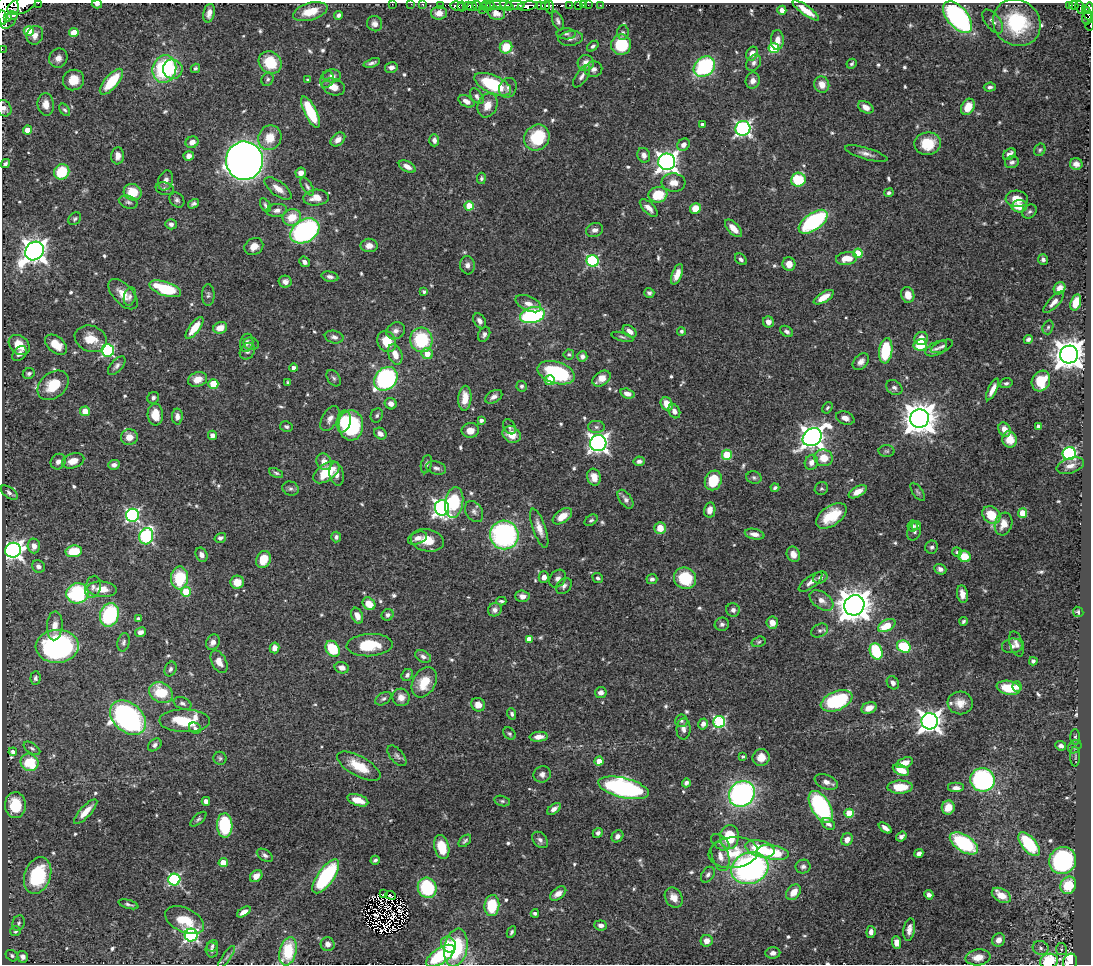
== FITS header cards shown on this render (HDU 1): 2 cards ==
NAXIS1  =                 1089
NAXIS2  =                  962

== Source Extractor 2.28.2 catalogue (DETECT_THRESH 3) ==
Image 1089 x 962 px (HDU 1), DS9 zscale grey, 1 PNG px = 1 image px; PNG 1093 x 966 px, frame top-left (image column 1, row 962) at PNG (2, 3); each listed source drawn as its Kron ellipse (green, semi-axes under 4 px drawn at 4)
Background 0.603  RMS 0.015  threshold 0.0444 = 3 sigma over >= 5 px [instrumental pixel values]
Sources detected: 666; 10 with non-positive FLUX_AUTO (blend fragments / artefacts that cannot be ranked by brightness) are neither listed nor drawn; of the other 656, the 500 brightest by FLUX_AUTO listed and drawn (156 fainter detections omitted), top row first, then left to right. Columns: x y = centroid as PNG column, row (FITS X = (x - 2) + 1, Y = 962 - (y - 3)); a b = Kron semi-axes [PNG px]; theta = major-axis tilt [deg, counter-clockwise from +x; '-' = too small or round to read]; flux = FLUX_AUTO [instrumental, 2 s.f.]
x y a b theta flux
38 3 2 2 - 13
97 4 5 3 - 2.4
392 4 2 2 - 4.6
411 4 2 2 - 6.3
423 4 3 3 - 28
21 5 15 8 22 1500
440 5 2 2 - 12
468 5 4 3 - 6.7
496 5 16 3 2 220
507 5 7 4 -26 210
515 5 10 3 1 260
569 5 3 2 - 18
578 5 4 3 - 45
583 5 2 2 - 3.8
588 5 2 2 - 5.5
600 5 2 2 - 6
1074 5 4 3 - 99
457 6 7 4 -14 340
477 6 5 3 - 100
486 6 5 3 - 86
491 6 4 3 - 110
527 6 10 4 8 780
541 6 5 3 - 170
546 6 5 3 - 14
1070 6 3 3 - 69
462 7 5 3 - 180
472 7 5 2 - 62
549 7 6 3 -86 230
1080 7 7 3 -73 130
1089 8 6 4 -84 100
7 10 18 11 83 2000
483 10 2 2 - 32
782 10 4 4 - 5.6
806 10 16 5 -35 13
310 12 18 8 15 20
209 13 9 5 77 6.2
439 13 8 6 3 7.9
496 13 9 6 -16 8.5
1087 13 8 2 -66 130
339 15 5 4 - 2.8
13 16 5 3 - 190
3 17 7 2 -81 340
8 17 4 2 - 140
958 17 19 10 -49 240
1088 18 6 5 - 170
558 21 10 5 -68 3.1
993 21 14 7 -52 5.2
1017 23 25 22 -39 64
375 24 8 7 - 4.9
1090 26 4 2 - 12
29 31 5 5 - 18
74 33 4 4 - 23
623 33 7 6 - 2.3
566 34 9 5 -1 2.7
35 35 9 8 - 6.8
571 38 12 7 6 4.7
777 40 10 6 87 8.2
621 45 10 10 - 46
593 46 6 4 40 2.5
506 47 6 6 - 27
774 48 5 5 - 63
2 49 2 2 - 6.4
752 54 7 5 63 8.5
58 58 10 9 - 8.8
270 62 12 10 -39 36
372 63 9 3 18 3
586 63 8 8 - 9.1
754 63 9 6 53 4.2
852 64 5 4 - 2.1
391 67 6 5 - 4.8
704 67 11 9 40 110
195 68 5 4 - 1.9
164 69 14 11 74 110
173 69 10 9 - 15
593 69 9 7 12 4.2
332 76 9 6 0 5.7
582 76 13 5 57 4.3
268 79 7 6 - 2.3
73 80 11 10 - 18
308 80 4 3 - 1.9
327 80 8 6 67 3.5
753 81 8 7 - 6
111 82 16 6 49 38
493 84 20 9 -24 72
822 85 8 7 - 9.8
333 87 11 8 -17 11
990 87 6 4 5 2.8
508 88 10 8 63 4.7
477 96 9 5 -54 3.8
466 101 8 5 -28 5.7
46 104 11 8 -84 9.4
487 105 12 9 68 12
866 107 8 5 -30 7.4
968 107 8 6 62 16
4 108 8 7 - 4.7
65 110 7 4 -54 2.1
310 112 17 6 -63 55
702 124 3 3 - 2.5
743 128 7 7 - 280
28 130 4 4 - 12
270 138 12 11 - 19
537 138 13 12 - 49
338 139 8 6 40 7.2
434 140 6 5 - 4.7
192 142 7 5 24 7.2
928 144 13 11 7 32
683 145 7 5 44 5.6
1040 150 6 5 - 1.9
866 154 22 6 -16 6.4
1009 154 7 5 36 5.2
644 155 7 6 - 5.3
118 156 8 6 85 6.7
189 156 5 4 - 4.9
244 161 19 18 - 1000
667 162 8 8 - 650
1012 162 7 6 - 3.2
5 163 5 3 - 2.5
1076 164 6 6 - 5.1
407 166 9 5 -28 7.5
62 172 8 7 - 39
301 173 5 5 - 6.8
481 178 5 4 - 2.3
166 180 10 7 73 6
798 180 7 7 - 43
674 182 12 9 -4 11
307 187 10 5 -57 2.5
165 189 9 6 -12 3.2
278 189 16 7 -37 9.7
133 192 9 8 - 24
889 193 5 4 - 2.7
658 195 9 7 10 36
316 198 13 8 5 12
1017 199 11 8 -4 14
177 200 8 6 -48 3
128 202 10 6 -19 2.7
193 204 6 4 31 2.8
265 205 7 4 -58 2.2
469 206 4 4 - 30
1019 206 8 6 1 17
649 208 11 5 -45 6.9
695 208 6 5 - 15
277 210 10 6 7 4.6
1029 211 8 6 41 2.7
292 217 9 8 - 20
75 219 7 5 45 2.1
813 222 17 8 35 120
171 224 6 5 - 4.1
733 228 11 5 -47 12
595 230 9 6 15 4.6
305 231 15 11 32 240
369 245 8 7 - 9.2
254 246 10 8 33 9.8
34 251 10 8 43 1000
858 253 5 4 - 35
847 258 11 6 8 16
741 259 6 5 - 3.1
1043 259 5 5 - 3.1
593 261 6 5 - 140
304 262 6 4 -41 4
789 264 7 6 - 9.8
467 265 9 7 -83 5.1
677 274 11 5 68 8.1
330 277 8 5 -12 4
285 282 6 6 - 4.4
1059 288 6 5 - 9.8
165 289 16 7 -18 59
424 292 4 3 - 2.2
649 293 5 5 - 2.7
123 294 19 9 -46 15
208 295 11 6 90 3.1
908 295 8 6 -73 12
130 296 9 6 77 3.4
824 297 11 5 31 13
1054 302 14 5 46 6.4
1076 302 8 5 72 19
528 304 14 7 -25 7.6
532 315 12 7 14 150
479 321 8 5 -57 4.2
768 322 5 5 - 6.6
1048 327 7 5 72 2
195 328 13 5 53 21
220 328 7 5 21 13
396 331 10 8 32 5.6
630 331 8 5 -38 5.6
681 331 4 4 - 2.2
787 331 7 5 -35 2.9
484 334 8 5 62 3.6
334 337 9 6 -12 4
622 337 11 4 -16 2.3
921 338 7 6 - 11
91 339 16 13 -21 19
1028 339 5 4 - 2.9
421 340 12 11 - 65
387 342 11 9 -64 27
247 343 9 6 77 4.5
251 344 8 6 -12 2.9
19 345 11 9 -41 22
56 345 12 8 -40 16
920 345 7 5 13 40
942 346 12 5 23 2.9
936 349 12 6 26 5.1
108 350 6 6 - 160
247 351 9 7 56 3.8
886 351 13 6 83 58
19 354 9 6 45 4.9
395 354 10 6 -70 12
427 354 6 5 - 12
569 354 5 5 - 1.9
1069 354 9 8 - 1700
582 356 5 5 - 4
861 362 9 6 48 5.2
117 366 11 6 47 3.9
294 368 4 4 - 4.9
556 373 19 10 -17 96
29 374 6 5 - 2.4
334 378 9 6 -57 2.9
602 378 10 7 34 12
198 379 9 7 17 13
386 379 13 10 44 180
550 380 5 5 - 26
1041 381 10 9 - 31
288 382 4 3 - 2.1
1006 383 6 4 17 2.2
213 384 5 5 - 40
53 385 17 12 39 28
522 386 5 5 - 2.3
894 388 9 7 -35 3.7
993 389 12 4 64 8.3
627 394 7 4 -17 6.8
494 397 9 6 29 4.6
153 398 6 5 - 2.5
465 398 12 6 86 16
391 404 6 5 - 5.2
667 404 7 5 -58 16
827 408 6 4 56 2
85 411 5 5 - 14
674 411 7 5 -61 5.4
155 415 11 7 -86 17
377 415 7 6 - 2.3
177 416 8 5 -89 4.9
845 418 9 6 -20 6.2
919 418 9 9 - 2000
330 419 13 7 60 6.8
481 420 4 3 - 4.1
344 421 11 7 79 28
351 425 15 12 -87 85
1038 426 4 4 - 4.4
286 427 6 5 - 2.4
509 427 8 5 -58 2.6
596 427 8 6 -2 3.3
1004 429 7 5 -60 11
470 430 8 7 - 9.5
380 434 6 5 - 5
212 435 5 4 - 4.7
512 435 9 8 - 15
129 437 8 8 - 9.9
812 437 10 8 37 850
1010 439 8 7 - 16
598 443 8 8 - 500
887 451 8 6 -1 2.1
1069 454 7 6 - 140
727 455 5 5 - 48
824 458 9 8 - 17
73 461 11 7 16 11
639 461 6 5 - 3.6
58 462 8 7 - 5.3
324 462 9 7 -64 8.5
811 462 8 6 68 6.5
426 464 9 5 75 2.9
114 465 6 4 5 4.4
1070 466 14 7 17 7.3
436 468 10 6 -15 3.9
326 472 15 8 35 33
276 473 7 3 -23 2.1
337 474 12 7 -81 5.9
594 477 8 7 - 10
754 478 7 6 - 2.3
713 480 10 8 68 30
775 488 4 3 - 2
291 489 8 7 - 3.1
821 489 7 6 - 2
858 492 10 5 30 9.9
918 492 10 5 -55 2.3
9 493 10 5 -37 3.7
625 499 11 6 -55 4.2
454 502 15 9 81 54
442 508 8 7 - 400
710 510 7 5 79 6.9
474 512 11 8 -57 4.5
1023 513 4 4 - 32
132 515 6 6 - 200
991 515 10 8 -42 26
562 516 11 6 36 12
831 516 17 9 35 30
591 520 7 5 35 2.1
1003 524 11 8 73 12
912 526 5 5 - 2.2
916 526 5 4 - 2.2
539 528 20 6 -71 10
660 528 6 5 - 15
914 531 10 6 74 3.4
754 534 10 5 -12 6
504 535 14 14 - 210
146 536 8 7 - 150
336 537 5 5 - 2.9
220 538 6 5 - 2.7
417 538 10 6 21 6.3
427 540 17 11 -11 19
34 546 7 6 - 6.8
932 547 6 6 - 2.7
13 550 8 7 - 510
74 551 8 6 9 33
957 552 5 4 - 2
793 554 8 6 -66 6.8
201 555 7 5 -66 4.5
964 556 6 5 - 21
263 559 9 7 66 21
38 566 6 6 - 4.3
940 569 6 5 - 4.7
544 577 6 5 - 5.8
820 577 7 5 23 3.7
180 578 11 8 87 47
598 578 5 4 - 2.4
685 578 11 10 - 44
558 579 10 7 52 4.6
652 579 5 5 - 3.2
237 582 7 6 - 15
811 582 14 6 37 5.7
564 586 9 6 48 3.5
93 587 11 7 75 5.8
102 589 14 7 -4 15
186 592 5 5 - 35
77 593 11 10 - 95
962 594 9 5 -81 8.2
522 596 7 6 - 4.9
821 600 13 8 -34 8
501 601 5 3 - 2
369 604 7 5 -45 18
854 605 10 9 - 1900
495 610 7 6 - 4.5
733 610 7 6 - 4.1
1078 612 5 5 - 2.2
109 615 12 9 71 88
388 615 6 5 - 3
357 616 8 5 -68 8.2
138 619 4 4 - 3.1
964 621 4 3 - 2
772 623 6 6 - 8.3
722 624 7 6 - 3
55 626 14 7 86 9.9
887 626 9 5 29 27
820 631 9 6 27 2.8
140 632 6 5 - 4.7
529 639 4 4 - 11
123 642 9 6 77 2.8
213 642 8 6 61 5.8
758 642 7 5 16 1.9
1016 644 13 6 -72 5.8
370 645 23 11 4 37
57 646 21 16 2 220
1012 646 10 7 8 4.5
904 647 7 6 - 55
274 648 5 5 - 7.5
333 649 8 6 -56 40
876 651 8 6 -69 58
423 656 8 6 -30 3.7
1033 661 4 4 - 2.8
219 662 12 7 -63 9.2
342 668 7 5 -14 5.3
170 669 8 5 65 2.8
407 675 6 5 - 3.2
35 678 7 5 85 3.1
424 682 16 11 59 24
893 683 7 5 -58 4.3
1017 687 5 4 - 6.4
1009 688 12 7 -10 28
601 692 6 5 - 5.1
161 693 12 10 -30 34
401 697 9 8 - 7.4
383 699 9 5 31 2.7
837 701 17 9 23 84
182 703 9 5 -21 3
960 703 12 11 - 11
478 705 7 6 - 9.5
869 708 8 5 22 8.1
512 714 6 4 -72 2.3
128 718 20 14 -41 290
185 721 25 11 -1 42
681 721 6 6 - 2.4
930 721 8 8 - 780
719 722 6 6 - 130
703 724 5 4 - 5.1
195 728 6 5 - 2.4
683 729 10 7 88 5.5
509 734 7 5 -44 2
539 737 9 5 4 8.2
1075 737 8 5 -89 1.9
155 745 7 5 39 3.5
1061 746 5 4 - 3.3
1075 747 7 6 - 2.3
32 748 9 5 -33 2.6
13 752 4 4 - 3.8
397 756 12 6 -49 3.6
743 756 3 3 - 2
761 757 9 8 - 11
1075 757 10 5 89 2.1
220 758 6 6 - 2.2
599 761 4 4 - 12
30 762 9 8 - 38
905 763 9 5 19 12
359 766 24 10 -29 26
901 770 8 5 -26 16
542 774 9 8 - 4.5
982 780 12 11 - 180
826 782 12 7 -22 6
686 783 4 4 - 3.1
900 787 12 6 1 25
624 788 26 9 -14 250
956 788 8 5 0 5.5
742 794 14 12 46 270
358 800 11 5 -18 16
206 801 4 4 - 7.2
502 801 8 5 -14 2.2
15 805 13 10 -88 29
821 807 17 9 -59 150
948 807 7 6 - 13
554 809 8 4 37 4.9
86 812 16 5 47 14
849 813 4 4 - 34
198 819 10 4 41 2.5
828 824 7 5 -35 3.7
225 825 12 7 -88 89
885 828 7 4 -37 5.2
598 833 5 4 - 2.9
617 836 6 5 - 4.4
729 837 12 9 88 44
901 837 5 4 - 3.9
847 839 6 5 - 8.1
540 840 9 6 -46 3.9
465 841 7 4 44 2.3
720 842 10 6 -39 3.7
964 843 16 8 -33 90
1029 844 14 7 -50 63
442 847 12 7 -76 26
760 849 15 8 -16 36
733 853 25 15 6 30
773 853 16 7 -9 42
919 853 4 4 - 4.6
265 855 9 5 -33 3.4
720 856 15 8 -74 9.3
375 860 5 3 - 2.2
1063 861 14 13 - 160
223 863 4 4 - 18
803 866 7 7 - 3.2
750 868 19 15 21 290
708 875 8 6 56 3.5
38 876 19 13 71 72
256 876 7 5 45 7.7
326 876 20 8 55 100
174 880 6 6 - 140
1068 885 9 7 63 32
427 888 10 9 - 76
794 892 9 6 51 11
383 894 3 2 - 2.9
558 894 9 5 35 7.5
391 895 5 3 - 2.7
929 895 5 4 - 3.3
1001 895 10 6 -30 15
674 898 10 8 -58 9.3
128 904 10 3 -16 2.3
492 906 10 7 84 42
244 912 7 4 33 6.5
535 913 4 3 - 2.3
184 920 21 12 -26 28
18 923 8 6 69 2.5
601 925 6 5 - 4.2
909 929 11 6 82 6.1
16 931 5 5 - 2.7
511 932 6 4 63 2.1
871 932 6 4 84 4.9
191 935 6 6 - 210
999 940 7 6 - 7.3
707 941 6 6 - 7.2
896 942 6 4 -88 8
328 944 7 7 - 6
448 945 8 7 - 14
212 946 6 5 - 2.2
456 948 19 11 79 73
1041 948 8 7 - 3.7
1061 949 6 5 - 2
212 950 7 6 - 3.6
288 951 14 8 76 46
773 953 7 5 6 4.7
12 956 7 5 -35 2.2
440 956 16 7 34 62
23 957 6 5 - 4.2
227 957 13 4 56 2.8
978 957 12 8 8 14
1049 961 9 7 9 53
1070 961 8 7 - 200
At the frame edge (FLAGS 8, measured only in part): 15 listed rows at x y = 38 3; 97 4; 392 4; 411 4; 423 4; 21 5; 1089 8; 3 17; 1088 18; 1090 26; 2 49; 4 108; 288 951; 1049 961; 1070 961
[156 fainter detections neither listed nor drawn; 10 non-positive-flux detections neither listed nor drawn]